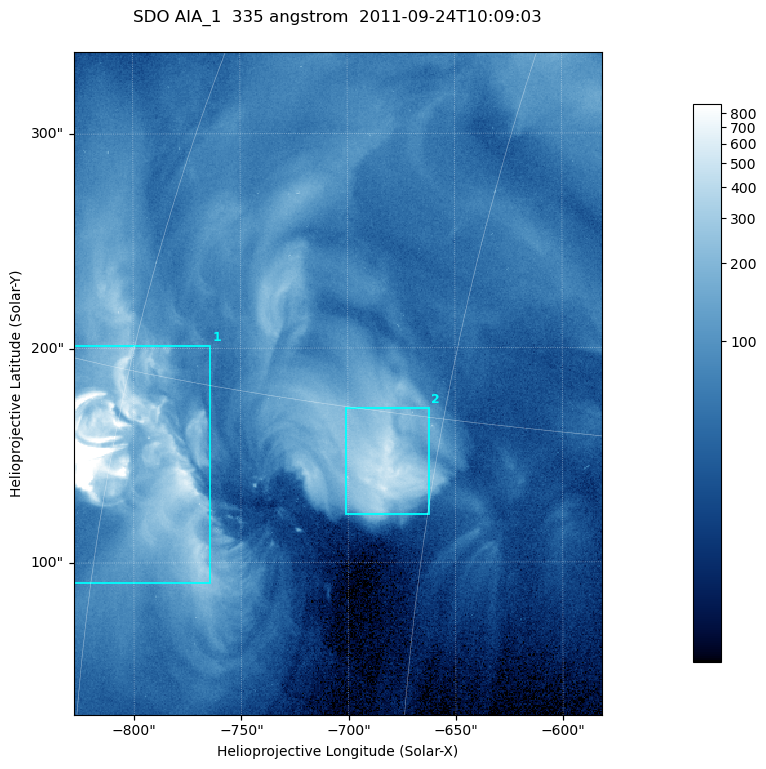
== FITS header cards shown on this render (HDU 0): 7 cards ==
TELESCOP= 'SDO     '           /
INSTRUME= 'AIA_1   '           /
WAVELNTH=                  335 /
WAVEUNIT= 'angstrom'           /
DATE-OBS= '2011-09-24T10:09:03.62' /
CTYPE1  = 'HPLN-TAN'           /
CTYPE2  = 'HPLT-TAN'           /

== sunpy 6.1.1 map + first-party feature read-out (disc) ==
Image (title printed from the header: SDO AIA_1  335 angstrom  2011-09-24T10:09:03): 410 x 514 px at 0.601 arcsec/px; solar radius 956 arcsec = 1592 px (partial field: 2.6% of the solar disc is inside the frame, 100% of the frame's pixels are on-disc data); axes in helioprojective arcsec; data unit not stated in the header (colour bar unlabelled)
Pointing: header CRPIX1/2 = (2042.06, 2043.86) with CRVAL1/2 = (0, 0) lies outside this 410 x 514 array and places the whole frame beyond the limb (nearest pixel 1.41 R_sun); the SolarSoft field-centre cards XCEN/YCEN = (-704.7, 183.5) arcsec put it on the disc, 1316 arcsec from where CRPIX/CRVAL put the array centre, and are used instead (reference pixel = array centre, CRVAL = XCEN/YCEN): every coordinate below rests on XCEN/YCEN
Orientation: roll -0.142 deg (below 1 deg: not rotated)
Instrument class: DISC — disc imager (sunpy class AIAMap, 335 A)
Bright regions (active regions / flare kernels): reference = the on-disc median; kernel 3 px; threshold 5 sigma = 190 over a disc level ~59.2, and >= 1.15x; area >= 210 px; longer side >= 5 px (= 3 arcsec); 2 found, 2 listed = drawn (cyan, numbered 1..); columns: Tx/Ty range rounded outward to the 2 arcsec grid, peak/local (2 s.f.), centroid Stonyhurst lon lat
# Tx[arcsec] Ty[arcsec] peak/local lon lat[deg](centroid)
1 -828..-764 90..202 160 -59 +13
2 -702..-662 122..172 9.4 -47 +13